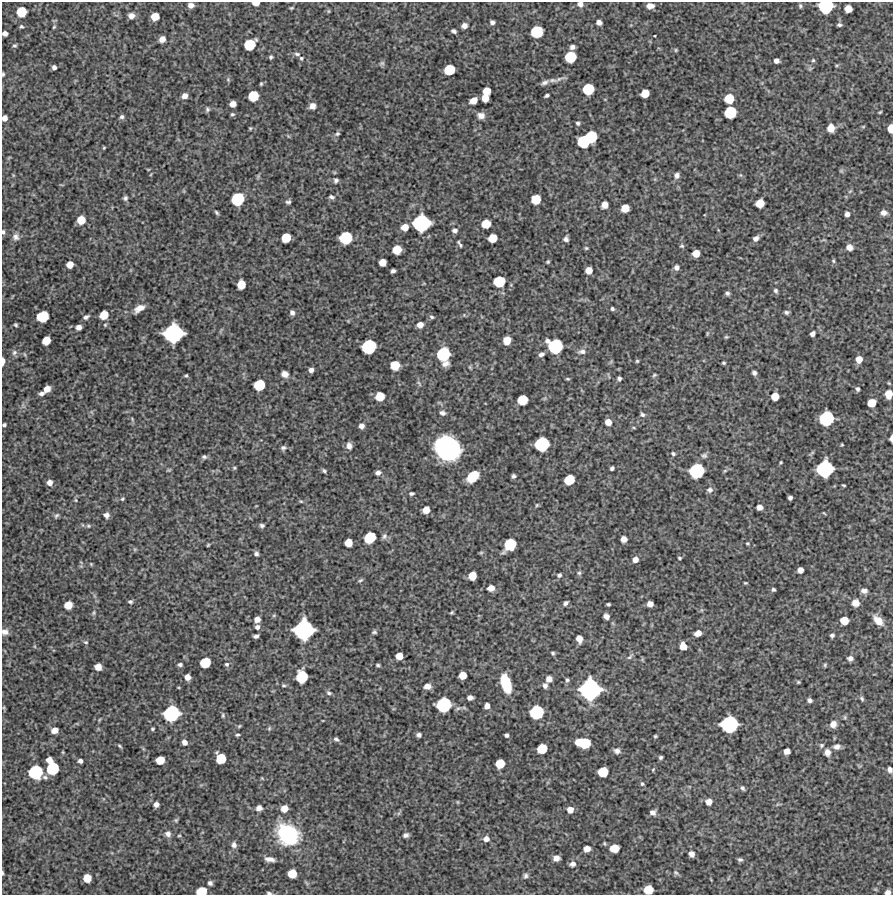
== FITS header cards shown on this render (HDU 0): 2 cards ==
NAXIS1  =                  891 /Length X axis
NAXIS2  =                  893 /Length Y axis

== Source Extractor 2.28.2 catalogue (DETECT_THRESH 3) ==
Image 891 x 893 px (HDU 0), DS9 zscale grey, 1 PNG px = 1 image px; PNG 895 x 897 px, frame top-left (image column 1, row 893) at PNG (2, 2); no overlay
Background 5310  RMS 250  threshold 758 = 3 sigma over >= 5 px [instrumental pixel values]
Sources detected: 348; all 348 listed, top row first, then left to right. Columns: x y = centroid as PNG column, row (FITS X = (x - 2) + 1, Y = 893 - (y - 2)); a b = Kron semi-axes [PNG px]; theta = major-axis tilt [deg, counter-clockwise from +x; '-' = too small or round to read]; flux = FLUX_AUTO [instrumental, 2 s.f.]
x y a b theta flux
256 3 6 4 -2 1.3e+05
580 4 6 6 - 7.3e+04
191 5 6 5 - 8.7e+04
650 6 7 5 0 1.2e+05
800 6 5 4 - 2.6e+04
826 6 10 9 - 1.1e+06
292 8 6 3 19 1.8e+04
848 9 6 6 - 2.0e+05
328 11 6 4 90 1.8e+04
21 12 8 7 - 4.5e+05
131 16 7 6 - 1.0e+05
155 16 6 6 - 2.5e+05
492 22 4 4 - 5.2e+04
599 22 5 4 - 7.7e+04
839 25 4 3 - 3.2e+04
21 26 6 5 - 3.1e+04
464 26 5 5 - 8.5e+04
54 27 6 4 67 2.2e+04
454 31 5 4 - 4.3e+04
537 32 9 8 - 7.4e+05
5 33 5 4 - 7.6e+04
655 36 3 2 - 1.3e+04
162 39 5 5 - 1.2e+05
15 45 6 5 - 3.0e+04
250 45 9 7 32 5.6e+05
572 47 5 4 - 6.2e+04
676 50 5 4 - 2.0e+04
297 54 8 5 -15 3.6e+04
271 57 4 4 - 2.8e+04
570 57 8 8 - 6.0e+05
301 58 5 5 - 2.5e+04
813 60 5 4 - 2.2e+04
776 61 5 4 - 6.6e+04
382 63 8 5 15 3.5e+04
837 65 5 3 - 1.7e+04
54 67 4 4 - 5.2e+04
449 70 8 7 - 5.1e+05
3 74 4 3 - 2.2e+04
228 79 6 5 - 2.7e+04
553 80 13 5 -4 6.8e+04
545 82 9 5 22 5.7e+04
261 84 5 4 - 2.0e+04
588 89 8 8 - 6.4e+05
486 91 6 6 - 2.6e+05
645 93 6 6 - 2.6e+05
547 95 5 3 - 3.6e+04
185 96 6 6 - 9.4e+04
253 96 8 7 - 4.9e+05
485 98 6 5 - 1.8e+05
729 99 7 7 - 4.1e+05
473 100 6 5 - 1.8e+05
233 104 6 5 - 1.3e+05
312 106 6 6 - 1.0e+05
207 109 6 5 - 3.4e+04
730 112 9 8 - 7.1e+05
880 112 5 3 - 1.7e+04
232 114 6 4 -10 2.7e+04
481 115 9 7 -14 8.8e+04
122 117 6 5 - 4.2e+04
4 118 5 5 - 9.4e+04
578 123 6 5 - 3.2e+04
863 127 6 3 1 1.6e+04
250 128 4 3 - 1.8e+04
831 128 7 6 - 1.8e+05
891 129 7 4 89 2.3e+05
337 134 7 6 - 3.5e+04
288 136 6 3 -71 1.7e+04
591 137 8 8 - 7.3e+05
584 141 9 8 - 8.1e+05
104 148 4 3 - 1.7e+04
148 169 6 3 -18 1.5e+04
841 171 7 4 0 2.3e+04
677 175 7 6 - 6.4e+04
741 175 6 4 -89 2.1e+04
336 180 6 5 - 4.5e+04
850 191 6 3 37 1.9e+04
331 197 6 4 -25 3.9e+04
125 198 6 5 - 4.1e+04
237 199 9 8 - 8.4e+05
536 199 7 7 - 3.9e+05
288 202 6 4 12 3.5e+04
760 203 7 6 - 2.8e+05
605 205 6 5 - 1.5e+05
625 208 6 6 - 2.6e+05
217 212 5 3 - 2.7e+04
884 213 6 5 - 8.6e+04
847 214 5 4 - 6.8e+04
81 220 6 6 - 2.8e+05
421 223 12 11 - 1.7e+06
486 224 7 6 - 3.3e+05
405 227 6 6 - 1.8e+05
455 230 6 5 - 5.7e+04
3 232 6 4 -84 3.5e+04
16 237 9 8 - 7.7e+04
286 238 7 6 - 4.0e+05
346 238 9 8 - 8.2e+05
492 238 7 6 - 3.1e+05
756 238 7 6 - 7.3e+04
566 239 5 5 - 5.2e+04
460 244 11 4 -59 3.6e+04
682 246 6 6 - 2.8e+04
849 247 6 5 - 1.1e+05
586 248 5 4 - 2.1e+04
397 250 7 6 - 3.2e+05
696 253 6 6 - 2.0e+05
833 261 6 4 -87 2.6e+04
382 262 6 5 - 1.9e+05
548 262 5 4 - 2.3e+04
70 265 6 5 - 1.7e+05
676 267 6 6 - 6.5e+04
589 270 6 6 - 1.7e+05
393 271 4 4 - 4.8e+04
499 281 8 7 - 5.9e+05
241 285 7 6 - 2.8e+05
776 291 7 5 -66 3.3e+04
727 293 5 4 - 3.9e+04
139 308 13 7 32 1.5e+05
612 309 5 4 - 3.2e+04
292 312 6 5 - 5.5e+04
786 312 5 4 - 3.9e+04
104 315 7 6 - 3.1e+05
43 316 8 8 - 6.5e+05
86 317 7 5 30 4.8e+04
432 317 6 5 - 3.2e+04
16 325 4 4 - 2.6e+04
420 325 6 5 - 1.2e+05
79 327 5 5 - 9.5e+04
173 333 14 12 21 2.1e+06
707 333 7 3 81 1.8e+04
812 334 5 4 - 7.0e+04
726 337 6 4 11 2.1e+04
507 340 6 6 - 2.3e+05
46 341 7 6 - 2.8e+05
555 346 11 10 - 1.2e+06
369 347 10 9 - 1.1e+06
14 352 8 7 - 5.7e+04
582 352 11 7 4 7.1e+04
443 354 10 9 - 9.7e+05
541 354 7 5 27 5.3e+04
859 359 6 6 - 1.6e+05
3 361 6 3 89 9.7e+04
637 361 4 4 - 2.2e+04
724 363 4 4 - 2.5e+04
445 364 9 6 14 8.8e+04
395 365 7 7 - 3.5e+05
311 370 5 5 - 6.4e+04
754 373 5 4 - 5.1e+04
285 374 6 6 - 1.1e+05
654 375 6 4 27 2.4e+04
186 376 4 3 - 2.2e+04
619 378 5 4 - 4.0e+04
568 379 6 4 -6 2.0e+04
419 383 9 3 -56 2.8e+04
259 385 8 7 - 5.7e+05
47 389 6 5 - 1.5e+05
857 389 5 4 - 3.8e+04
42 393 5 4 - 5.6e+04
889 394 7 6 - 2.2e+05
380 396 7 7 - 3.4e+05
775 396 6 6 - 2.3e+05
522 400 7 7 - 4.4e+05
872 403 6 6 - 2.6e+05
442 413 7 6 - 5.6e+04
642 414 6 5 - 3.7e+04
826 418 10 10 - 1.2e+06
132 419 6 3 -55 2.0e+04
608 422 6 5 - 1.4e+05
4 425 4 3 - 3.0e+04
361 426 5 5 - 8.9e+04
634 428 5 3 - 1.5e+04
891 438 6 3 88 6.6e+04
542 444 10 9 - 1.1e+06
349 446 8 6 -82 8.3e+04
283 448 7 6 - 4.0e+04
447 448 19 17 -33 3.7e+06
673 454 5 5 - 2.9e+04
704 456 7 6 - 4.0e+04
204 457 6 5 - 3.6e+04
780 462 3 3 - 1.8e+04
234 468 5 4 - 2.1e+04
612 468 4 4 - 3.6e+04
825 469 12 11 - 1.6e+06
169 470 6 4 -11 2.0e+04
324 471 6 4 -40 3.1e+04
696 471 10 10 - 1.2e+06
378 473 6 5 - 6.8e+04
473 476 11 7 42 4.2e+05
514 476 4 4 - 3.8e+04
569 480 8 7 - 4.7e+05
50 482 6 5 - 8.7e+04
844 485 3 2 - 1.8e+04
710 490 8 6 11 5.7e+04
411 493 6 4 5 3.2e+04
790 498 4 4 - 4.6e+04
122 499 5 4 - 2.2e+04
76 500 6 4 -88 2.2e+04
301 501 5 4 - 2.0e+04
537 505 5 4 - 1.9e+04
759 507 5 5 - 1.0e+05
426 510 6 5 - 1.9e+05
824 513 5 3 - 1.5e+04
56 515 8 5 40 3.3e+04
106 515 6 6 - 7.8e+04
262 525 6 5 - 3.9e+04
88 526 6 5 - 2.7e+04
384 536 9 7 60 5.2e+04
370 537 9 7 40 6.2e+05
624 539 5 5 - 1.2e+05
348 542 6 6 - 2.3e+05
747 543 5 4 - 1.8e+04
208 545 4 3 - 1.8e+04
510 545 10 8 49 6.8e+05
481 553 6 4 2 2.0e+04
256 554 5 5 - 4.4e+04
680 558 3 3 - 2.2e+04
635 559 6 5 - 1.1e+05
91 564 5 4 - 1.7e+04
800 570 5 5 - 9.5e+04
579 573 6 6 - 3.2e+04
559 575 5 5 - 4.0e+04
472 576 6 6 - 2.5e+05
360 580 7 4 27 2.6e+04
745 583 3 2 - 1.8e+04
491 588 7 6 - 1.3e+05
773 590 4 3 - 2.9e+04
864 591 7 5 -8 7.3e+04
130 602 5 4 - 3.3e+04
566 603 6 4 36 4.7e+04
855 603 7 7 - 1.3e+05
608 604 4 3 - 2.6e+04
650 604 5 5 - 1.1e+05
68 605 6 6 - 2.4e+05
451 612 4 3 - 2.0e+04
94 613 8 4 82 3.0e+04
274 615 6 4 19 1.9e+04
606 616 5 5 - 9.1e+04
257 619 5 5 - 1.2e+05
844 620 6 6 - 2.8e+05
878 620 11 6 -45 2.1e+05
257 627 6 5 - 5.4e+04
304 630 14 13 - 2.3e+06
5 632 8 7 - 9.2e+04
374 632 5 4 - 2.9e+04
698 633 6 5 - 1.3e+05
832 635 4 4 - 4.1e+04
256 636 5 4 - 5.0e+04
579 639 6 5 - 1.6e+05
86 642 6 4 -18 2.5e+04
683 646 7 6 - 2.1e+05
553 653 5 4 - 2.8e+04
399 656 6 5 - 1.9e+05
630 656 12 5 45 4.5e+04
850 658 5 5 - 5.6e+04
205 662 8 7 - 4.9e+05
227 664 6 6 - 3.6e+04
180 665 5 4 - 4.0e+04
378 665 5 3 - 2.6e+04
825 665 5 4 - 2.3e+04
98 667 6 5 - 1.6e+05
463 675 6 6 - 2.1e+05
187 677 5 5 - 1.1e+05
302 677 9 8 - 7.0e+05
549 679 6 6 - 1.1e+05
567 680 6 5 - 3.4e+04
798 682 4 4 - 2.1e+04
506 683 15 7 -73 8.1e+05
284 685 6 4 -3 2.8e+04
427 686 8 6 5 9.7e+04
545 686 6 5 - 6.2e+04
590 689 15 15 - 2.6e+06
329 693 7 5 -20 3.5e+04
470 698 5 4 - 8.1e+04
862 699 7 5 -68 3.2e+04
809 700 5 4 - 4.6e+04
444 705 11 10 - 1.2e+06
487 706 5 4 - 9.9e+04
4 708 6 4 -72 2.1e+04
537 712 10 9 - 1.0e+06
171 713 12 11 - 1.5e+06
223 715 6 4 -89 2.5e+04
845 717 5 5 - 2.5e+04
99 720 6 3 71 1.5e+04
729 724 12 11 - 1.6e+06
833 724 8 7 - 1.2e+05
239 726 5 4 - 2.0e+04
269 728 6 5 - 2.5e+04
152 729 4 3 - 2.0e+04
54 730 6 5 - 1.3e+05
237 735 5 3 - 2.4e+04
419 735 5 4 - 4.8e+04
506 735 4 4 - 3.9e+04
655 736 3 3 - 2.2e+04
336 739 6 4 -36 3.8e+04
184 742 5 5 - 8.4e+04
583 743 12 7 -8 7.9e+05
822 745 6 6 - 3.6e+04
119 746 6 4 -41 2.4e+04
837 747 9 6 10 8.2e+04
542 749 7 7 - 4.2e+05
617 751 7 6 - 6.5e+04
787 751 5 5 - 1.2e+05
827 752 9 7 -80 9.9e+04
660 757 4 3 - 3.0e+04
221 758 8 7 - 4.5e+05
49 760 5 5 - 1.2e+05
160 760 6 6 - 2.8e+05
80 761 4 4 - 5.4e+04
500 764 7 6 - 3.5e+05
53 768 9 8 - 7.7e+05
653 770 4 4 - 1.6e+04
890 770 6 5 - 6.7e+04
35 772 10 9 - 1.0e+06
603 772 7 7 - 4.3e+05
45 777 8 5 -19 4.4e+04
262 778 4 3 - 1.5e+04
642 784 6 5 - 2.8e+04
742 788 6 5 - 3.9e+04
457 802 5 3 - 1.5e+04
709 802 6 6 - 1.1e+05
156 804 5 5 - 7.9e+04
259 808 6 5 - 9.3e+04
284 808 6 6 - 1.9e+05
570 810 6 6 - 1.3e+05
653 812 7 6 - 7.6e+04
176 820 5 5 - 2.4e+04
168 834 8 7 - 7.2e+04
288 834 19 16 -40 1.7e+06
406 835 5 4 - 4.7e+04
179 836 5 3 - 1.6e+04
486 839 6 6 - 9.6e+04
234 845 8 7 - 6.7e+04
614 848 7 6 - 3.0e+05
587 849 6 5 - 1.4e+05
691 854 5 5 - 9.8e+04
556 858 6 5 - 9.9e+04
270 859 11 5 -12 9.3e+04
740 860 6 5 - 3.9e+04
572 864 7 6 - 7.1e+04
2 873 6 3 -89 2.1e+04
676 873 9 6 -36 3.9e+04
292 874 7 6 - 3.2e+05
526 876 8 6 78 4.3e+04
87 878 6 6 - 2.7e+05
210 883 5 4 - 5.1e+04
648 890 7 6 - 3.5e+05
201 891 8 6 9 4.5e+05
888 892 5 4 - 6.6e+04
269 893 5 3 - 3.5e+04
At the frame edge (FLAGS 8, measured only in part): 19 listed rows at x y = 256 3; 580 4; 826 6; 5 33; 3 74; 4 118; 891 129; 3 232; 3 361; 889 394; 4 425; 891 438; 5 632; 890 770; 2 873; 648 890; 201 891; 888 892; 269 893